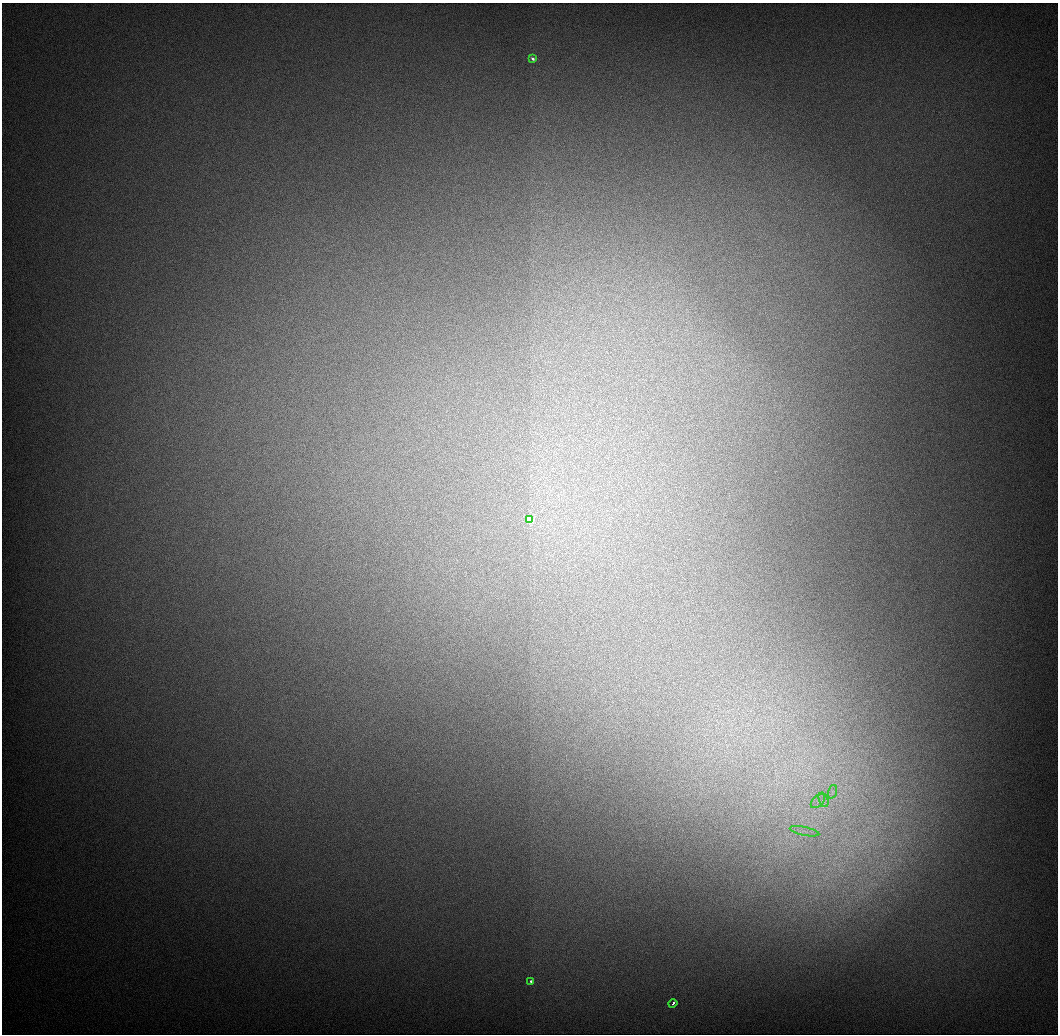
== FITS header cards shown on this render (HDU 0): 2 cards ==
NAXIS1  =                 1056 / Length of Axis 1 (Serial)
NAXIS2  =                 1032 / Length of Axis 2 (Parallel)

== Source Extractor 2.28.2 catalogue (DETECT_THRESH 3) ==
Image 1056 x 1032 px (HDU 0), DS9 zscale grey, 1 PNG px = 1 image px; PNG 1060 x 1036 px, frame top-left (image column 1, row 1032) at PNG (2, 3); each listed source drawn as its Kron ellipse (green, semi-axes under 4 px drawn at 4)
Background 544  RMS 5.7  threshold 17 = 3 sigma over >= 5 px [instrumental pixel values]
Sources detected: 8; all 8 listed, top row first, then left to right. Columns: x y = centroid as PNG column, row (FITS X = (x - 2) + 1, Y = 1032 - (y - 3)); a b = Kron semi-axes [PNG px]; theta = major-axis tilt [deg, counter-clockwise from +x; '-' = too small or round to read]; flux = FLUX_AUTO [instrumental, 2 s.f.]
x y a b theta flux
533 59 4 3 - 1000
530 520 4 3 - 32000
832 792 7 4 72 890
824 800 7 4 -70 1400
818 801 9 5 45 1700
804 831 15 3 -11 1600
531 981 3 3 - 1200
673 1003 4 3 - 2100